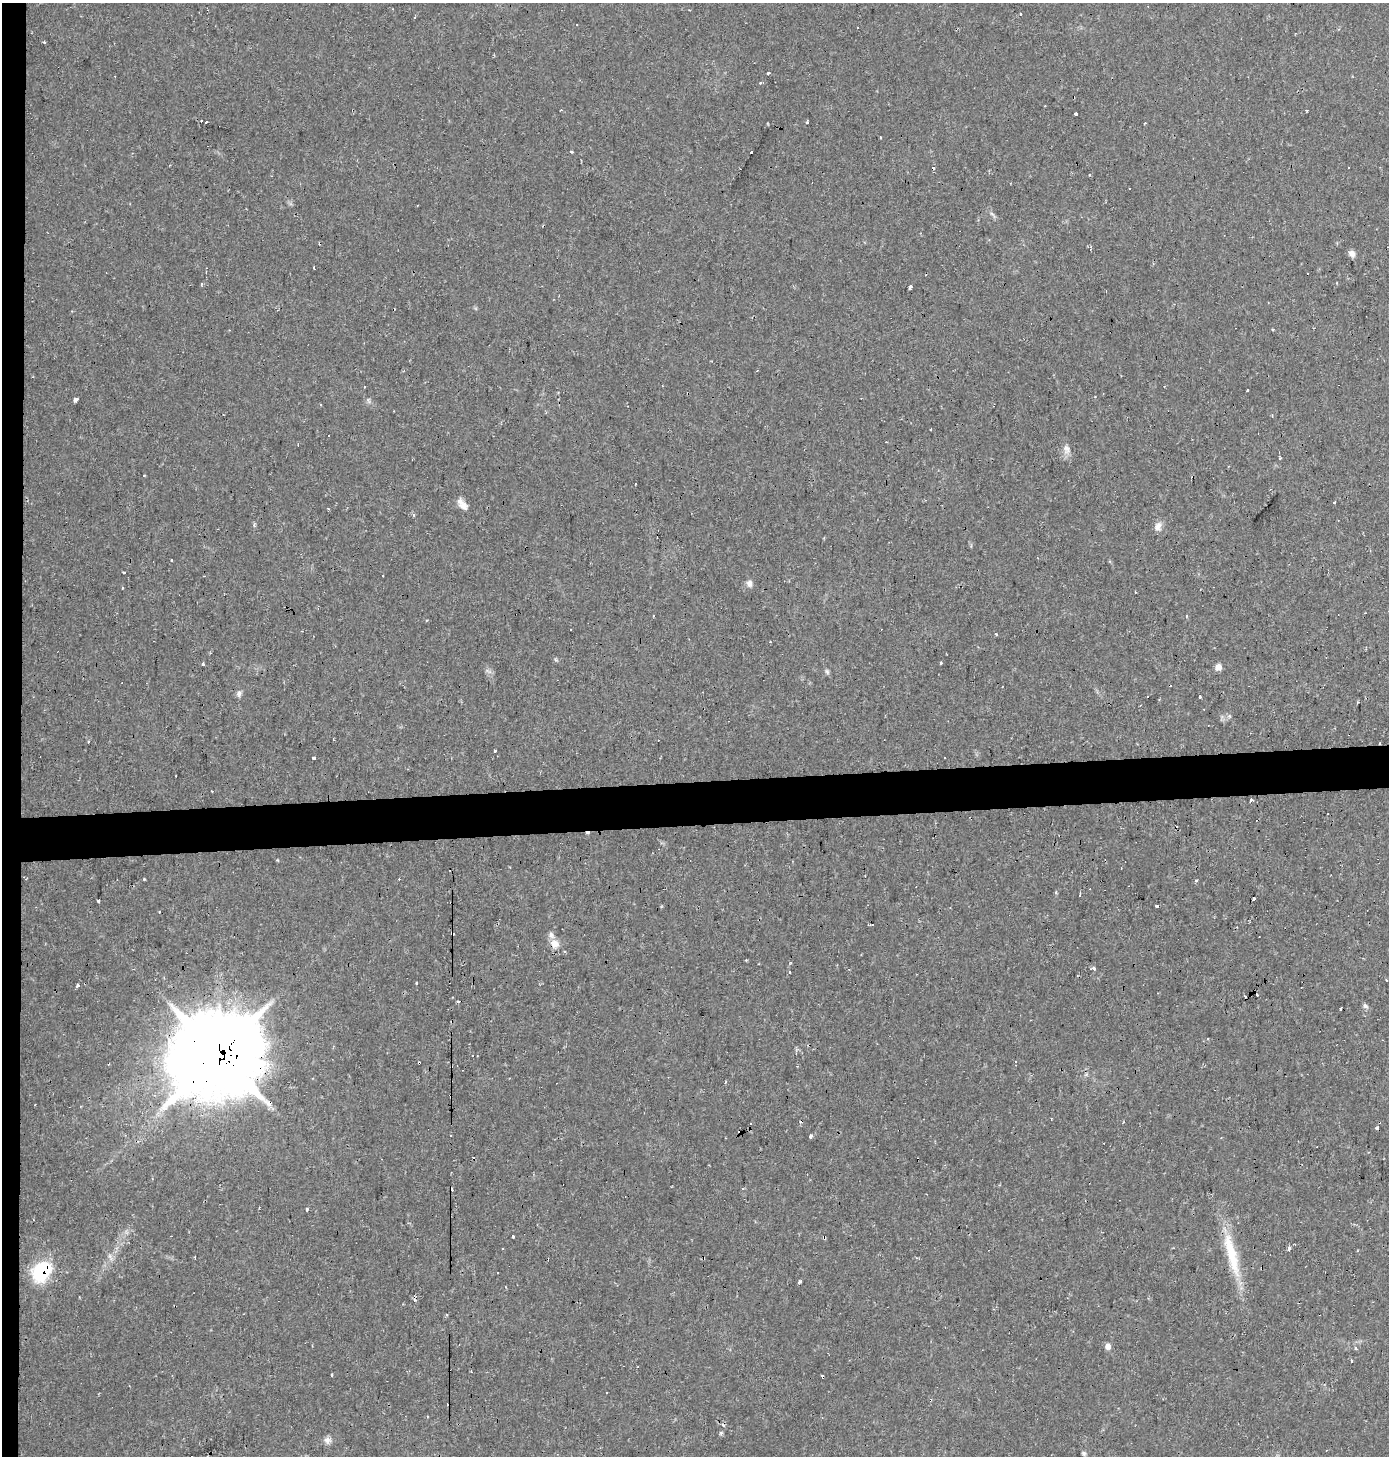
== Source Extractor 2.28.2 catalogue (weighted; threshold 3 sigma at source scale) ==
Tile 4 of 3 x 3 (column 1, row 2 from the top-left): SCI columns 8-1394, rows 1487-2940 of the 4170 x 4428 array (HDU 1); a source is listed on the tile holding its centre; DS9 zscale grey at full resolution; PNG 1391 x 1458 px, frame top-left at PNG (2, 3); no overlay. Shown black and unused: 4% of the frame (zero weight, under 2 of 3 exposures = <1% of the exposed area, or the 3 px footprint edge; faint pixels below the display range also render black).
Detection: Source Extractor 2.28.2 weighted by HDU 2 'WHT'; one run over the whole footprint, this tile lists its part. Background 0.0306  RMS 0.0027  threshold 0.0123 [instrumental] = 3 sigma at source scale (4.5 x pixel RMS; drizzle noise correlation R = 1.50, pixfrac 1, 0.0396/0.0396 arcsec/px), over >= 5 px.
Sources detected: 144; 1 inside a brighter object's white glare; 59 cosmic-ray / hot-pixel residue — not listed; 2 inside a brighter listed object's ellipse — not listed separately; the other 82 listed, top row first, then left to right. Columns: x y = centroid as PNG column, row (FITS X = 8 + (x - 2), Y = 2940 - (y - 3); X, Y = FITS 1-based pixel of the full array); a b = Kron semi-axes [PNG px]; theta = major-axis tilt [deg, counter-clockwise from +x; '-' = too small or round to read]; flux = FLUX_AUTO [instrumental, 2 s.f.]
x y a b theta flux
858 27 2 2 - 0.33
44 42 3 3 - 0.53
768 73 4 3 - 1.5
760 83 4 3 - 0.35
1307 110 3 3 - 0.39
1075 114 3 3 - 1.9
806 123 3 3 - 2.8
571 152 3 3 - 0.78
751 152 3 3 - 2.1
417 205 3 2 - 0.29
992 214 11 4 -43 0.68
1352 254 9 7 -58 1.3
314 268 3 2 - 0.58
910 287 3 3 - 3.8
1273 329 3 3 - 0.29
364 387 3 3 - 0.47
1247 390 3 3 - 0.66
76 400 4 3 - 1.5
1066 449 14 8 -71 1.9
1280 458 3 3 - 0.48
144 475 3 3 - 0.4
1334 503 3 3 - 1.2
464 506 12 9 -25 1.8
328 508 3 3 - 0.21
254 525 5 4 - 0.5
1158 526 13 9 69 1.7
171 560 3 3 - 0.66
124 572 3 3 - 1.6
749 583 10 7 -83 1.3
122 588 3 2 - 0.4
653 616 3 2 - 0.35
1187 616 5 3 - 0.24
996 634 4 3 - 0.32
941 663 3 3 - 1.7
203 664 3 3 - 3.1
1218 667 5 4 - 4.2
488 671 9 3 -32 0.64
827 671 8 5 -63 0.57
239 694 9 6 80 0.89
1200 697 3 3 - 2.9
495 751 3 3 - 0.62
314 758 3 3 - 1.4
1251 800 3 3 - 2.6
277 860 4 4 - 0.26
26 879 3 3 - 0.34
144 879 3 3 - 0.26
1196 880 3 3 - 0.66
1080 895 3 2 - 0.67
1253 899 3 3 - 6.4
99 901 3 3 - 0.66
1158 906 3 3 - 7.1
452 933 4 3 - 1.5
555 944 13 11 -43 2.5
1093 969 3 3 - 2.6
417 983 3 2 - 0.27
77 986 4 3 - 2.4
1365 1006 8 6 -45 0.69
218 1054 33 29 26 2400
797 1066 3 3 - 0.24
725 1082 5 3 - 0.27
1123 1122 3 3 - 0.28
740 1132 4 3 - 13
811 1136 5 3 - 0.9
742 1188 3 3 - 1.2
307 1209 4 3 - 0.49
513 1236 3 3 - 1.4
824 1237 4 3 - 0.59
503 1249 2 2 - 0.25
1289 1249 4 3 - 2.7
1232 1254 66 13 -75 13
110 1257 10 5 -55 0.87
42 1271 24 17 55 18
800 1282 3 3 - 0.63
505 1287 4 2 - 0.24
175 1306 3 2 - 0.22
1108 1346 7 7 - 1.3
1355 1349 4 4 - 0.73
1351 1361 3 3 - 3.7
332 1375 4 2 - 0.25
721 1433 6 4 0 0.41
327 1440 10 9 - 1.3
1084 1453 7 6 - 0.67
Overlapping masked pixels (flux is a lower limit): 8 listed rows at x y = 452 933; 555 944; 218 1054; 740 1132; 824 1237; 1232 1254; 42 1271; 175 1306